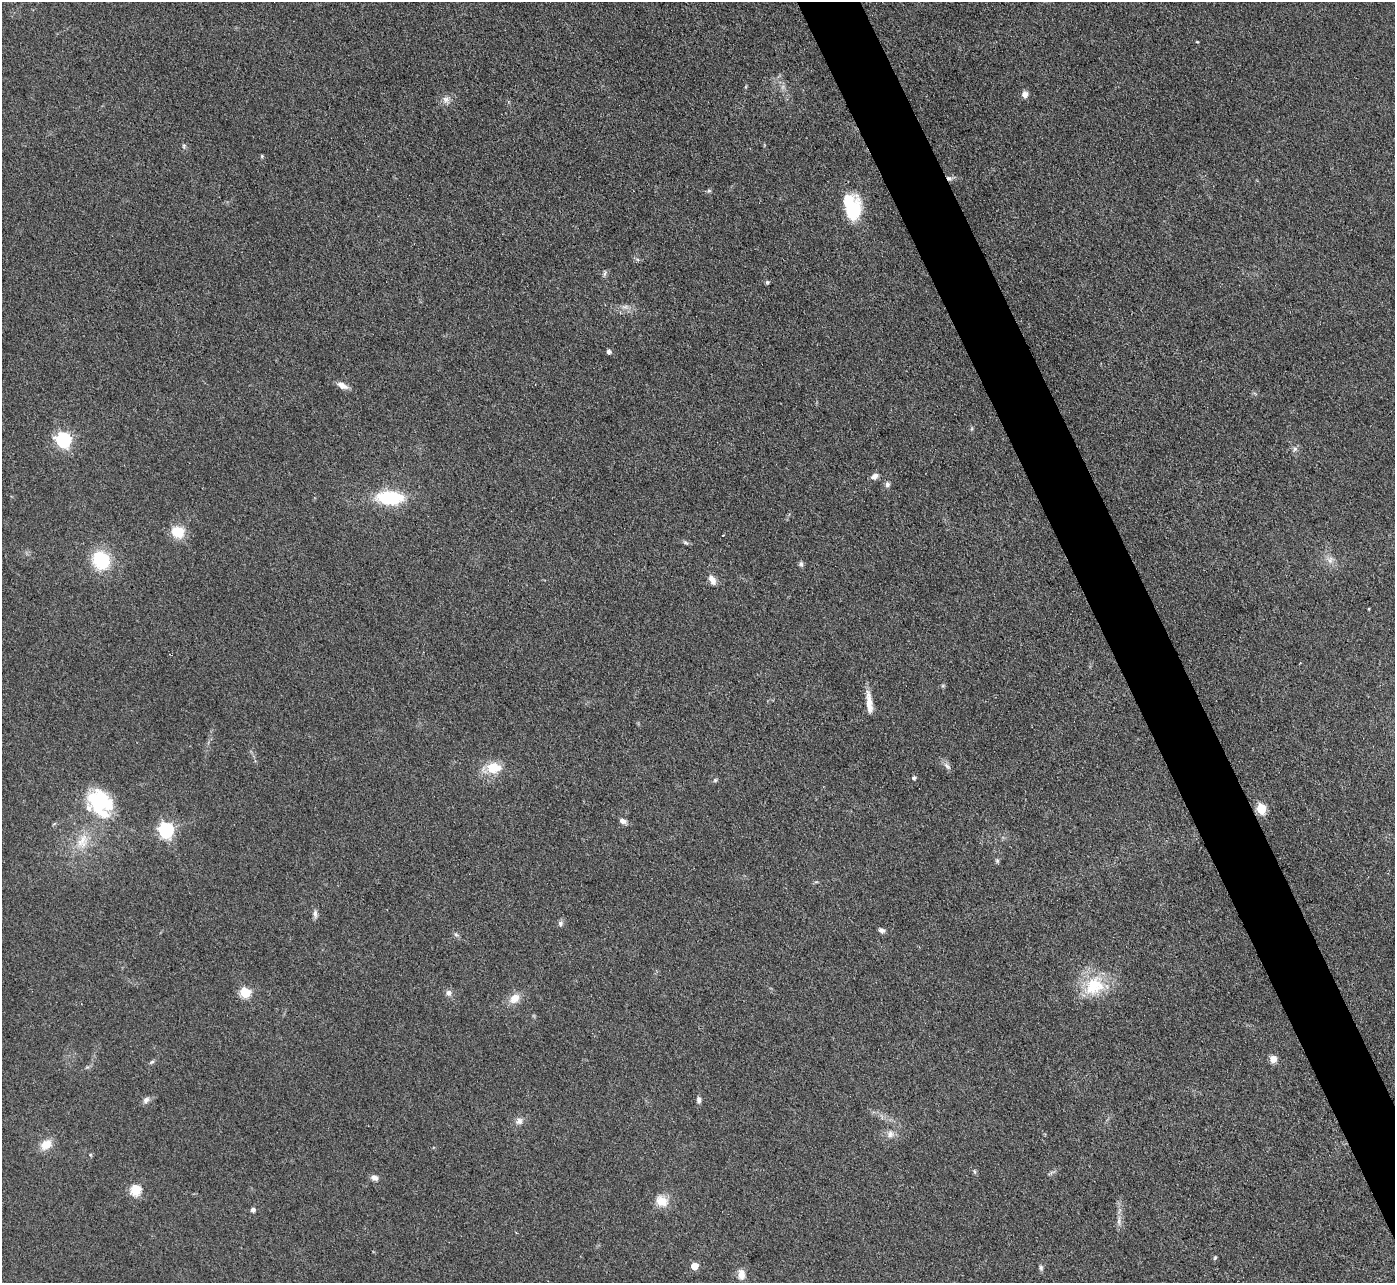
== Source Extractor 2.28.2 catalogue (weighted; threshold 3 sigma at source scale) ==
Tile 6 of 4 x 4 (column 2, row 2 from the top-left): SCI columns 1395-2787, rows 2716-3996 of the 5575 x 5562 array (HDU 1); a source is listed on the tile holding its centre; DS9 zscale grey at full resolution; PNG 1397 x 1285 px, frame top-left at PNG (2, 2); no overlay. Shown black and unused: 4% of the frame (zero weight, under 3 of 4 exposures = <1% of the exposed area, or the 3 px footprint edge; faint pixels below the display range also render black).
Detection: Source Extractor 2.28.2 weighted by HDU 2 'WHT'; one run over the whole footprint, this tile lists its part. Background 0.134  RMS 0.0072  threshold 0.0325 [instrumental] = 3 sigma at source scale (4.5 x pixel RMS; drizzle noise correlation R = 1.50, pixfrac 1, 0.05/0.05 arcsec/px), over >= 5 px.
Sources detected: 64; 2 inside a brighter object's white glare — not listed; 1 inside a brighter listed object's ellipse — not listed separately; the other 61 listed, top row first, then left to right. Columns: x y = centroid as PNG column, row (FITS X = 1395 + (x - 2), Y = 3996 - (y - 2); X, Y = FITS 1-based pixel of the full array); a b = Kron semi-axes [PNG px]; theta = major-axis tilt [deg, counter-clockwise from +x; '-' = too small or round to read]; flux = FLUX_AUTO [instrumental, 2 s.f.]
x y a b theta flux
1197 42 4 3 - 0.62
1025 94 8 6 -89 4
446 100 10 8 -80 3.7
184 146 6 5 - 1.3
262 156 5 4 - 0.89
949 178 9 6 -33 2.5
709 191 6 5 - 1.2
853 211 28 18 82 33
605 273 8 4 71 1.4
767 282 5 5 - 1.1
625 307 10 4 13 2.3
609 351 5 4 - 2.4
342 386 14 7 -24 4.7
63 439 7 6 - 170
1295 449 7 6 - 1.9
875 476 10 7 31 3.5
887 484 7 6 - 2.2
390 498 24 13 -3 47
177 532 15 13 -26 16
723 535 3 2 - 0.51
685 542 7 5 -17 1.5
101 560 17 15 -63 39
1330 560 11 7 70 3.8
801 564 8 6 -78 1.7
712 580 14 7 -63 5
869 702 30 7 -84 8.5
947 766 14 4 -45 2.6
493 768 17 12 2 17
914 778 5 4 - 1.6
715 780 6 5 - 1.1
100 800 33 20 -43 44
1261 808 6 5 - 36
623 821 8 6 -25 3.4
166 830 7 6 - 170
82 841 23 14 59 15
997 861 6 5 - 1.1
315 914 11 6 -84 2.6
560 923 7 7 - 2
882 930 8 6 -24 2.3
456 935 7 4 -3 1.3
1094 986 29 25 35 31
245 992 5 5 - 48
448 993 8 7 - 2.9
514 998 14 10 40 8.4
1273 1059 7 6 - 6.7
152 1062 7 4 30 1.2
146 1100 10 7 46 2.8
699 1100 9 5 -82 2.2
519 1121 11 9 39 3.7
890 1134 11 8 -90 3.9
46 1145 14 10 33 10
974 1172 7 3 -71 1.1
374 1178 8 7 - 3.4
136 1190 6 5 - 54
662 1201 18 14 -23 9.8
253 1210 5 5 - 2.2
1119 1221 13 4 87 3.1
1215 1258 6 4 68 0.95
694 1266 5 5 - 14
1041 1268 8 5 -88 1.7
741 1274 12 8 -88 6.3
Overlapping masked pixels (flux is a lower limit): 1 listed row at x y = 949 178